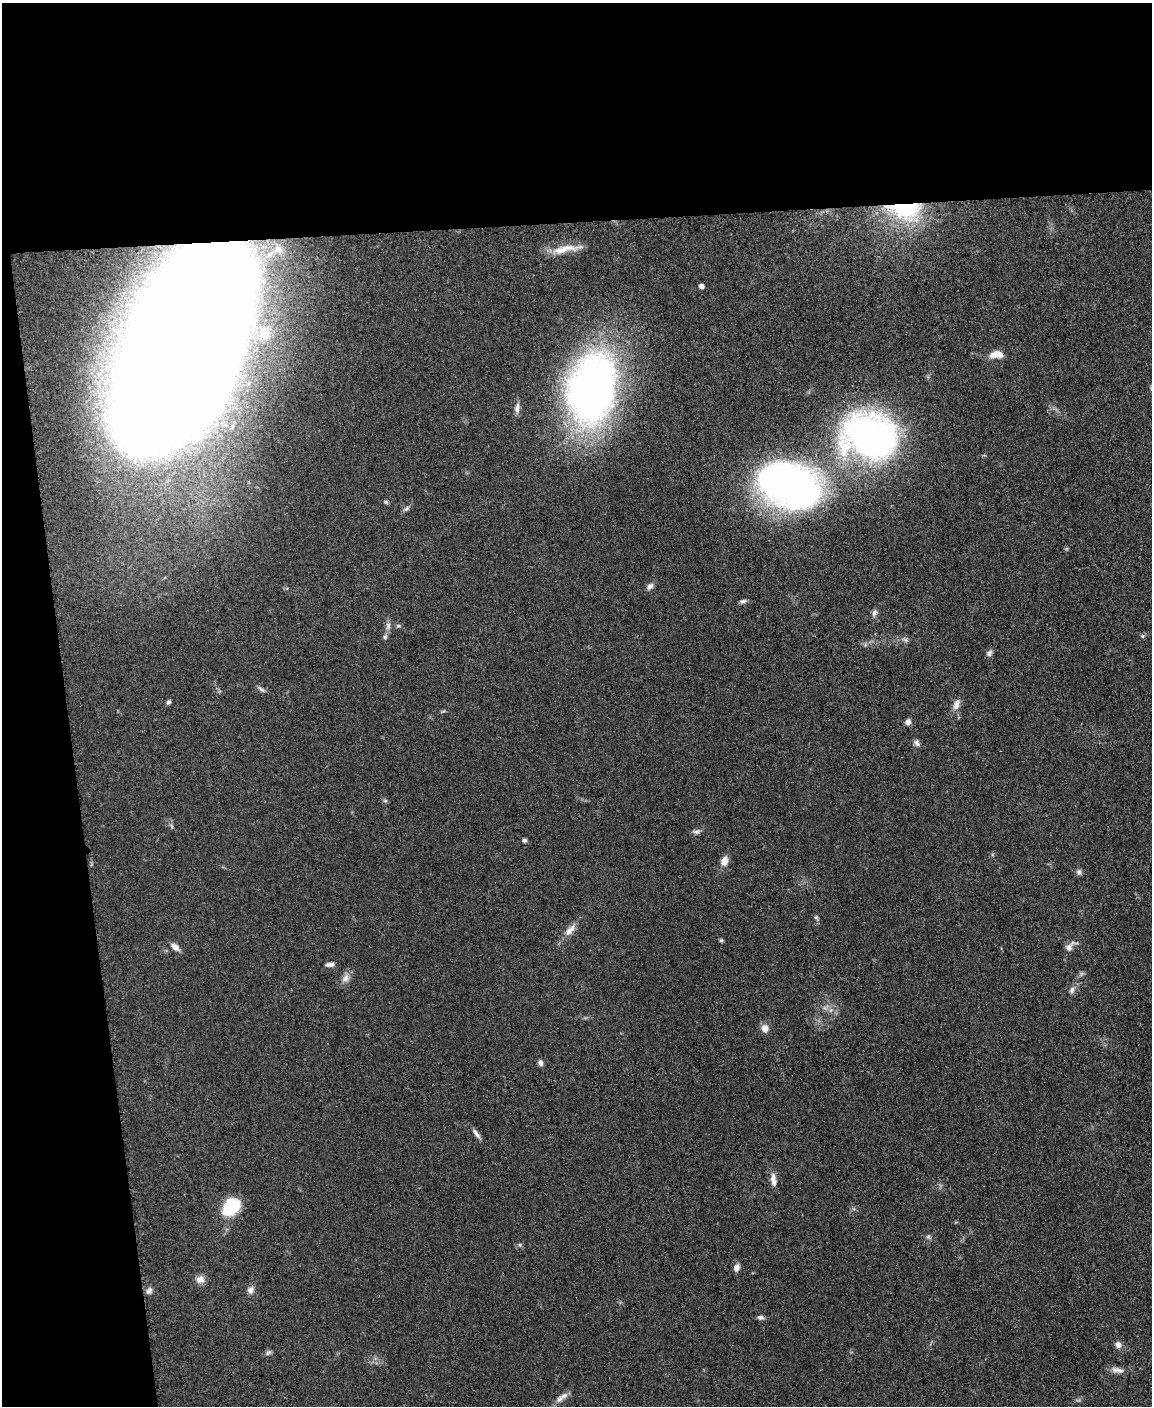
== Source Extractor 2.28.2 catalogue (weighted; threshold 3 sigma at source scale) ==
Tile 1 of 4 x 3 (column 1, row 1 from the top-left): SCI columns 5-1154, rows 3055-4458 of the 4612 x 4594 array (HDU 1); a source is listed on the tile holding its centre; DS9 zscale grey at full resolution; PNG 1154 x 1408 px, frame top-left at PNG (2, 3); no overlay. Shown black and unused: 21% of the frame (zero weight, under 3 of 5 exposures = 1% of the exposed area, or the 3 px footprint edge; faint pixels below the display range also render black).
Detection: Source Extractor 2.28.2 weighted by HDU 2 'WHT'; one run over the whole footprint, this tile lists its part. Background 0.0654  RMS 0.0062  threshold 0.0279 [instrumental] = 3 sigma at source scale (4.5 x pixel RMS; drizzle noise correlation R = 1.50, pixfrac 1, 0.05/0.05 arcsec/px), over >= 5 px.
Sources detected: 56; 2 too faint to see at this stretch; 1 inside a brighter object's white glare — not listed; the other 53 listed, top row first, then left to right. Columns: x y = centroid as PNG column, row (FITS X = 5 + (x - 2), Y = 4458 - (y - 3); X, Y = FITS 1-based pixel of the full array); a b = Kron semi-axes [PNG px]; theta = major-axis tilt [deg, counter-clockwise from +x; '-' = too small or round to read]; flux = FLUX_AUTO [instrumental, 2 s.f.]
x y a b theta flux
905 209 43 23 -5 59
566 249 43 9 10 11
701 286 5 5 - 2.2
184 353 155 69 68 5100
996 354 15 8 3 7.8
592 388 80 52 77 330
517 408 13 7 84 3.1
868 436 63 54 2 220
788 485 67 45 -16 280
386 502 5 5 - 0.94
406 508 9 6 39 1.6
650 586 10 7 48 2.5
743 601 9 5 10 1.6
874 613 8 5 63 1.9
388 626 11 6 83 2.7
398 626 6 5 - 1
1142 636 5 5 - 0.98
385 637 6 5 - 1.3
989 653 9 7 47 2
261 689 10 5 -36 1.7
169 702 6 5 - 1.3
956 705 15 9 72 4.2
908 722 7 6 - 2.6
917 743 9 6 -61 2.1
172 826 7 4 -70 1
696 831 10 6 10 1.9
524 840 6 4 14 1.3
725 861 12 8 75 4.9
1079 872 8 6 78 1.7
816 917 6 5 - 0.92
570 930 21 8 49 5.6
721 940 5 5 - 0.86
175 947 12 7 -38 3.6
1070 947 18 8 43 4.1
330 964 11 5 5 2.4
346 978 11 9 50 3.8
1072 990 9 6 72 2.2
765 1028 10 9 - 4.1
540 1063 6 6 - 2.3
476 1134 14 5 -52 2.7
773 1180 16 7 -82 4.6
231 1207 21 16 49 24
928 1236 6 5 - 1.2
520 1245 5 5 - 1
736 1267 9 7 74 2.9
200 1279 10 9 - 4.4
250 1290 10 8 68 3
149 1291 10 7 49 2.2
760 1317 8 6 -6 1.9
1118 1345 8 7 - 3
268 1353 8 5 30 1.4
1117 1370 19 7 -11 4.1
560 1399 12 8 32 3.7
Overlapping masked pixels (flux is a lower limit): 2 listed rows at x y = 905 209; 184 353